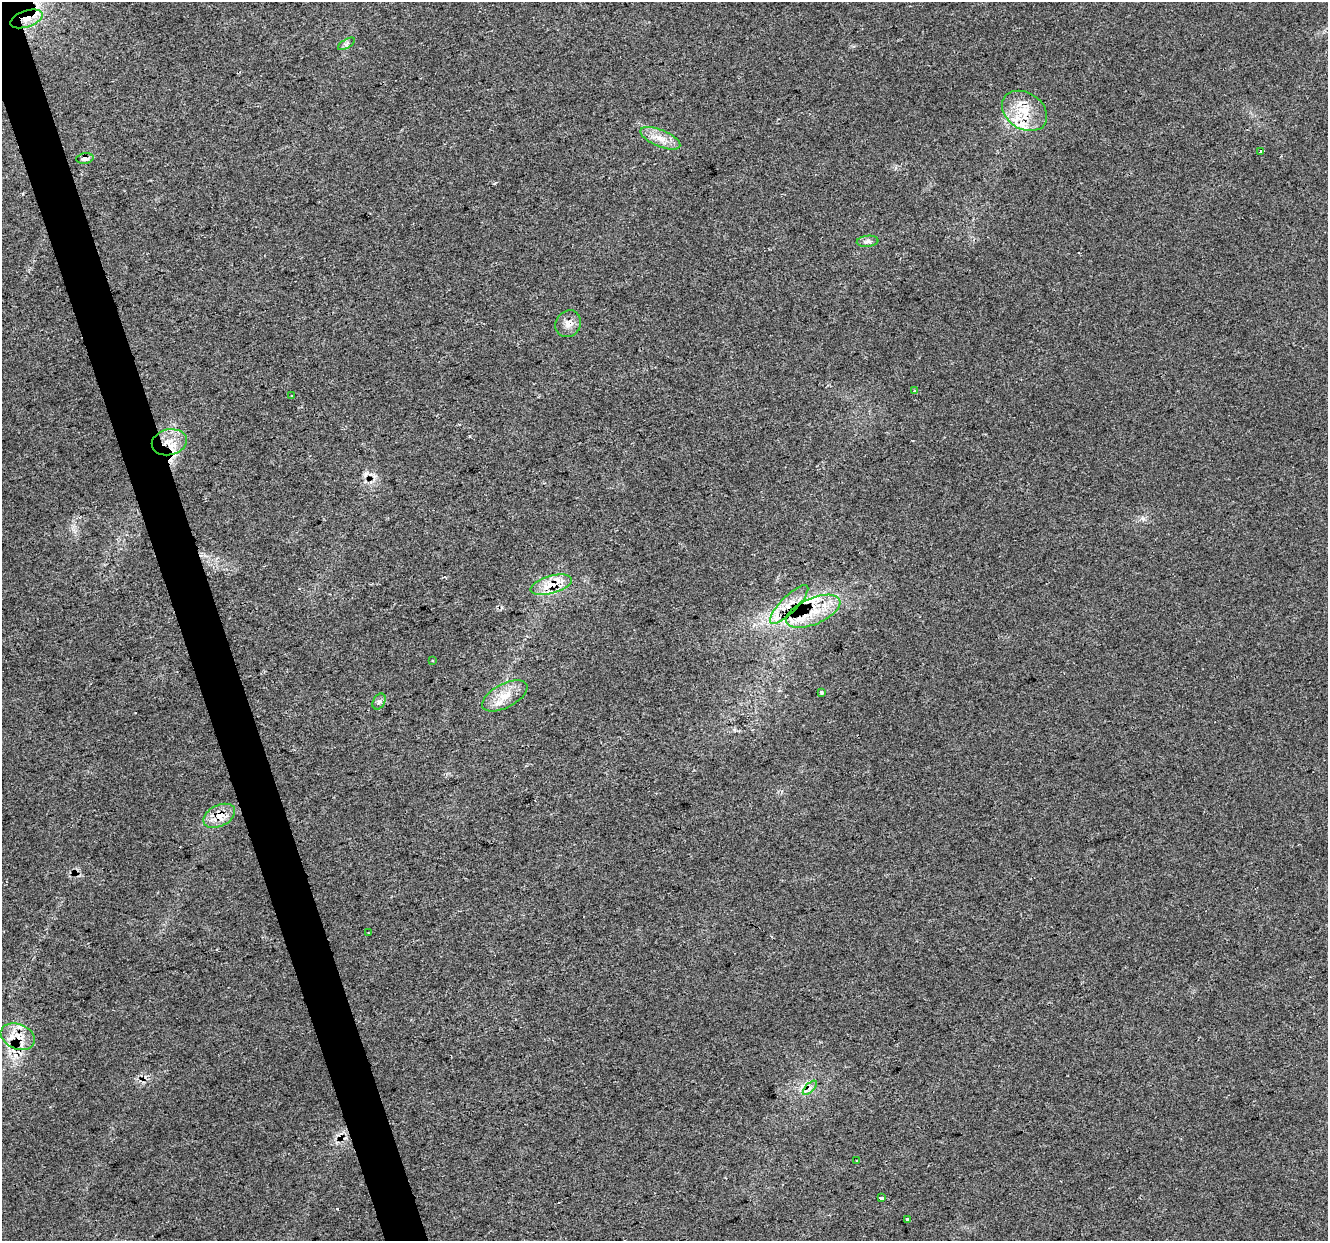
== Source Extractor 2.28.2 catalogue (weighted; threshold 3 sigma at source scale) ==
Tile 11 of 4 x 4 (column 3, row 3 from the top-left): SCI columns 2656-3981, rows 1350-2588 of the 5308 x 5124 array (HDU 1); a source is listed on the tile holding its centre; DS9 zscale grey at full resolution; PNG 1330 x 1243 px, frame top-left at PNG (2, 2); each listed source drawn as its Kron ellipse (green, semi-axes under 4 px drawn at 4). Shown black and unused: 3% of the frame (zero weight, under 2 of 3 exposures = <1% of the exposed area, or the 3 px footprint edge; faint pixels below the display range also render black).
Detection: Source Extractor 2.28.2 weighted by HDU 2 'WHT'; one run over the whole footprint, this tile lists its part. Background 0.0307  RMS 0.0063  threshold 0.0284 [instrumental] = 3 sigma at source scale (4.5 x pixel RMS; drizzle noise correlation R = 1.50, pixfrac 1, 0.0396/0.0396 arcsec/px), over >= 5 px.
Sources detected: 33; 1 cosmic-ray / hot-pixel residue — neither listed nor drawn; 7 inside a brighter listed object's ellipse — not listed separately; the other 25 listed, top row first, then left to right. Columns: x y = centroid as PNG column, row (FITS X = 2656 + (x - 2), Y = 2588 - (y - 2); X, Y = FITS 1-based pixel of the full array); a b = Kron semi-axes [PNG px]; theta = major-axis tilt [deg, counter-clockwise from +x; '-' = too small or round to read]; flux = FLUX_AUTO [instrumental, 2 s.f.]
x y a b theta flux
26 19 17 8 18 8.2
347 44 10 4 31 1.7
1024 111 24 18 -34 18
660 138 21 8 -22 7.6
1261 151 3 3 - 1.1
85 159 9 5 9 2.9
868 241 11 5 6 2.4
568 324 14 12 53 5.1
915 391 3 3 - 0.89
292 395 3 2 - 0.69
169 442 18 13 12 11
551 585 21 9 16 14
789 604 26 8 45 9.7
813 611 29 13 23 19
432 661 3 2 - 0.81
821 692 4 3 - 1.4
505 696 25 12 28 12
379 702 8 5 62 1.8
219 816 17 10 26 11
368 933 2 2 - 0.53
18 1037 18 12 -22 10
810 1088 9 3 45 1.6
857 1161 3 2 - 0.68
881 1198 3 3 - 13
907 1219 4 3 - 2.3
Overlapping masked pixels (flux is a lower limit): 6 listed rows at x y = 26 19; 551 585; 789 604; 813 611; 219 816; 18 1037
Unlisted compact peaks at least as high as the median listed source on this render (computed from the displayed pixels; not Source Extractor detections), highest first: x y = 1143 518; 734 730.